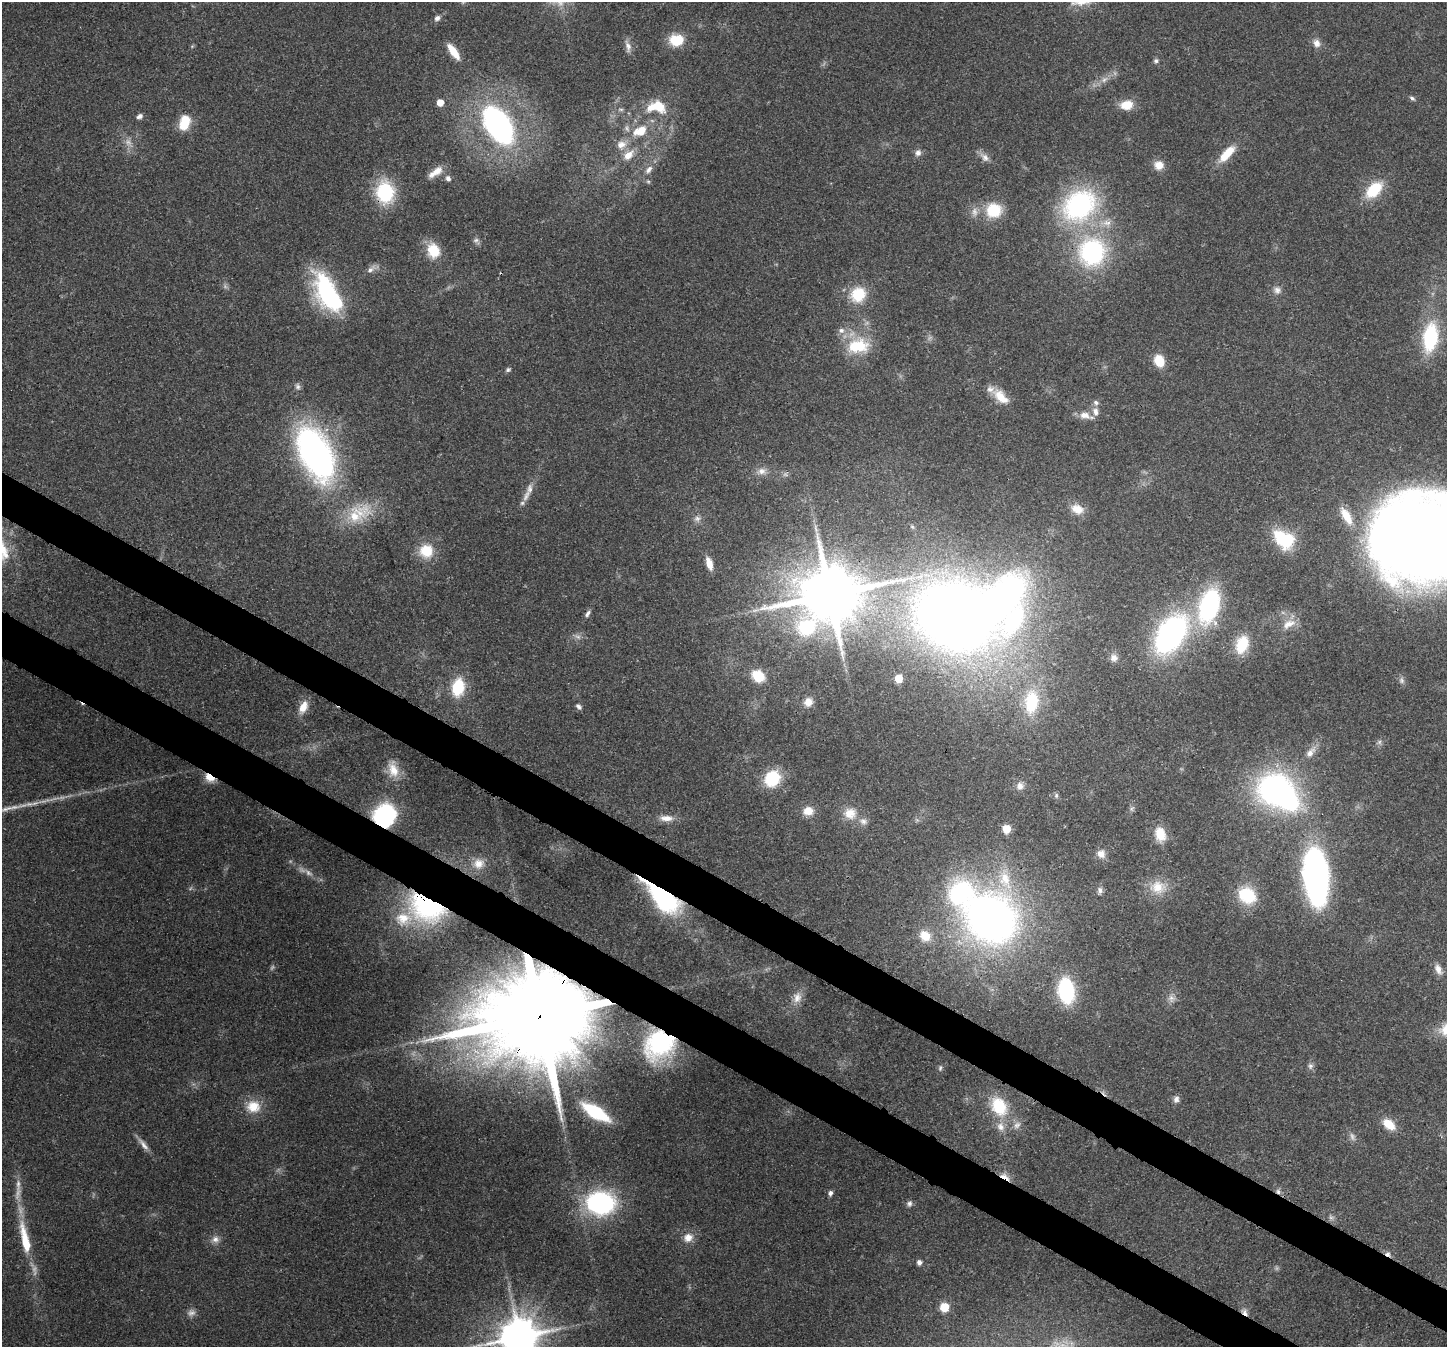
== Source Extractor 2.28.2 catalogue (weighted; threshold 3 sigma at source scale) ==
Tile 6 of 4 x 4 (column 2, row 2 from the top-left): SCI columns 1520-2964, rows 3051-4395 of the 5923 x 6035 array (HDU 1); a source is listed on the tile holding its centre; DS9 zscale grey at full resolution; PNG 1449 x 1349 px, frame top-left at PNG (2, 2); no overlay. Shown black and unused: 6% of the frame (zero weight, under 3 of 4 exposures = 8% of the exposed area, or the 3 px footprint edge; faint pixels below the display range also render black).
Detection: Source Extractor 2.28.2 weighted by HDU 2 'WHT'; one run over the whole footprint, this tile lists its part. Background 0.121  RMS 0.0044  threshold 0.0197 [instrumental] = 3 sigma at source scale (4.5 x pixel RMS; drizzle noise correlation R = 1.50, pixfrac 1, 0.0396/0.0396 arcsec/px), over >= 5 px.
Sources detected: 155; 14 too faint to see at this stretch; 3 inside a brighter object's white glare — not listed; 13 inside a brighter listed object's ellipse — not listed separately; the other 125 listed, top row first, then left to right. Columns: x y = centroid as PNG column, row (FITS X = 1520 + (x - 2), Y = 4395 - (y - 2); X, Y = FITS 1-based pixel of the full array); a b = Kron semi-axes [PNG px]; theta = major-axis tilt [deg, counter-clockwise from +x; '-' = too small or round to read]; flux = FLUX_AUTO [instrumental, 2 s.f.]
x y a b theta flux
437 18 7 6 - 1.8
676 40 13 10 -1 15
1316 43 12 10 -56 3.1
628 46 17 7 -77 2.6
453 51 20 7 -54 7.1
1156 61 6 6 - 1.1
1104 79 11 6 45 2.5
1412 98 7 5 -35 1.1
440 102 5 5 - 6.4
1126 105 13 9 11 8.8
659 107 20 14 -57 9.7
140 116 7 5 31 1.9
184 123 17 11 75 11
498 125 34 20 -57 120
640 131 18 11 23 10
621 145 14 12 14 4.6
918 153 9 8 - 2
1227 154 24 9 47 11
628 155 14 9 42 5.4
985 157 16 8 -46 2.9
1159 165 10 9 - 5.3
649 170 12 8 50 2.9
435 172 22 8 34 5.3
448 178 8 6 -62 1.7
648 181 5 5 - 0.74
1374 190 20 12 44 18
385 192 20 16 -85 32
1079 205 32 26 42 84
994 210 18 17 - 16
1106 223 16 10 -8 5.2
476 240 10 7 -30 1.4
433 250 19 15 -70 10
1092 252 24 23 - 67
371 269 15 7 40 2.4
1277 290 11 10 - 2.6
327 294 45 20 -68 60
858 294 19 17 51 14
1430 338 24 13 82 39
858 346 32 21 6 19
1159 361 13 10 -67 8.3
508 370 7 5 28 0.95
298 386 10 7 -84 1.6
1001 397 23 11 -43 8.1
1096 403 8 6 -63 1.5
1084 415 15 9 -13 4.5
316 454 45 23 -64 200
762 471 16 10 6 3.7
526 496 19 7 66 3.7
1077 509 16 11 -21 6
354 516 41 20 39 20
697 518 10 8 -1 2
1420 538 86 76 0 730
1283 539 23 16 -34 25
426 551 17 17 - 12
709 563 14 6 -73 5
829 594 22 17 43 3400
1209 605 29 16 73 73
587 614 10 5 57 1.4
956 616 69 55 -16 570
1289 624 20 10 27 5.4
1171 634 41 24 55 110
578 637 9 6 -29 1.6
1242 644 17 11 71 17
1114 658 10 10 - 2.6
758 676 14 11 -36 12
898 678 5 5 - 12
458 687 19 12 78 18
808 702 10 9 - 3.9
1031 702 31 18 84 28
579 706 9 6 -41 1.2
303 707 16 9 64 5.4
1379 742 6 6 - 1.2
1311 752 19 9 51 3.9
393 770 23 13 -75 8
209 777 11 7 -38 6.6
772 779 15 13 51 21
1020 786 10 10 - 2.8
1274 789 31 25 40 100
1056 796 8 4 -82 0.89
1132 808 9 5 63 1.1
808 811 12 10 6 5.3
850 813 17 15 -10 7.3
384 816 15 13 57 82
666 818 19 8 -2 4.5
1006 829 5 5 - 17
1160 834 15 11 -74 9
1101 854 11 10 - 3.6
478 863 16 15 - 6.6
1316 875 51 21 -85 160
1158 887 22 18 -3 9.3
1100 890 10 6 86 1.6
1247 895 16 13 -37 23
662 896 34 13 -43 91
427 907 39 28 -24 76
991 919 52 45 -35 280
925 936 15 13 -41 7.8
1438 969 15 8 -66 3.4
1066 991 23 14 -83 41
797 997 16 12 70 4.7
1171 998 11 10 - 2.9
539 1016 50 23 54 14000
659 1044 33 29 42 57
1310 1066 8 7 - 1.5
940 1068 7 5 69 0.79
1176 1099 9 7 68 1.9
253 1106 18 16 -6 9.6
999 1106 28 20 -60 19
596 1112 22 9 -32 33
1389 1124 15 9 -39 8.6
143 1144 22 6 -52 3.1
1005 1176 15 7 -30 4.1
18 1185 21 6 87 3.7
1278 1191 8 5 -74 1.4
830 1193 6 5 - 1.6
600 1203 23 18 -3 79
909 1204 8 7 - 1.4
688 1237 13 11 23 4.6
25 1239 50 11 -78 19
215 1239 11 10 - 2.8
1388 1254 7 6 - 1.5
919 1262 5 5 - 2.2
944 1307 7 7 - 8.5
1245 1312 11 6 -48 2.3
191 1313 11 9 14 2.3
519 1337 12 11 - 1500
Overlapping masked pixels (flux is a lower limit): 12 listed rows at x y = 385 192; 829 594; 209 777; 384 816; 662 896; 427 907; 539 1016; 659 1044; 1005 1176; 1278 1191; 1388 1254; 1245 1312
Isophote crosses this tile's border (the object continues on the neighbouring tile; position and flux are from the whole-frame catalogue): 2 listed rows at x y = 1420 538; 519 1337